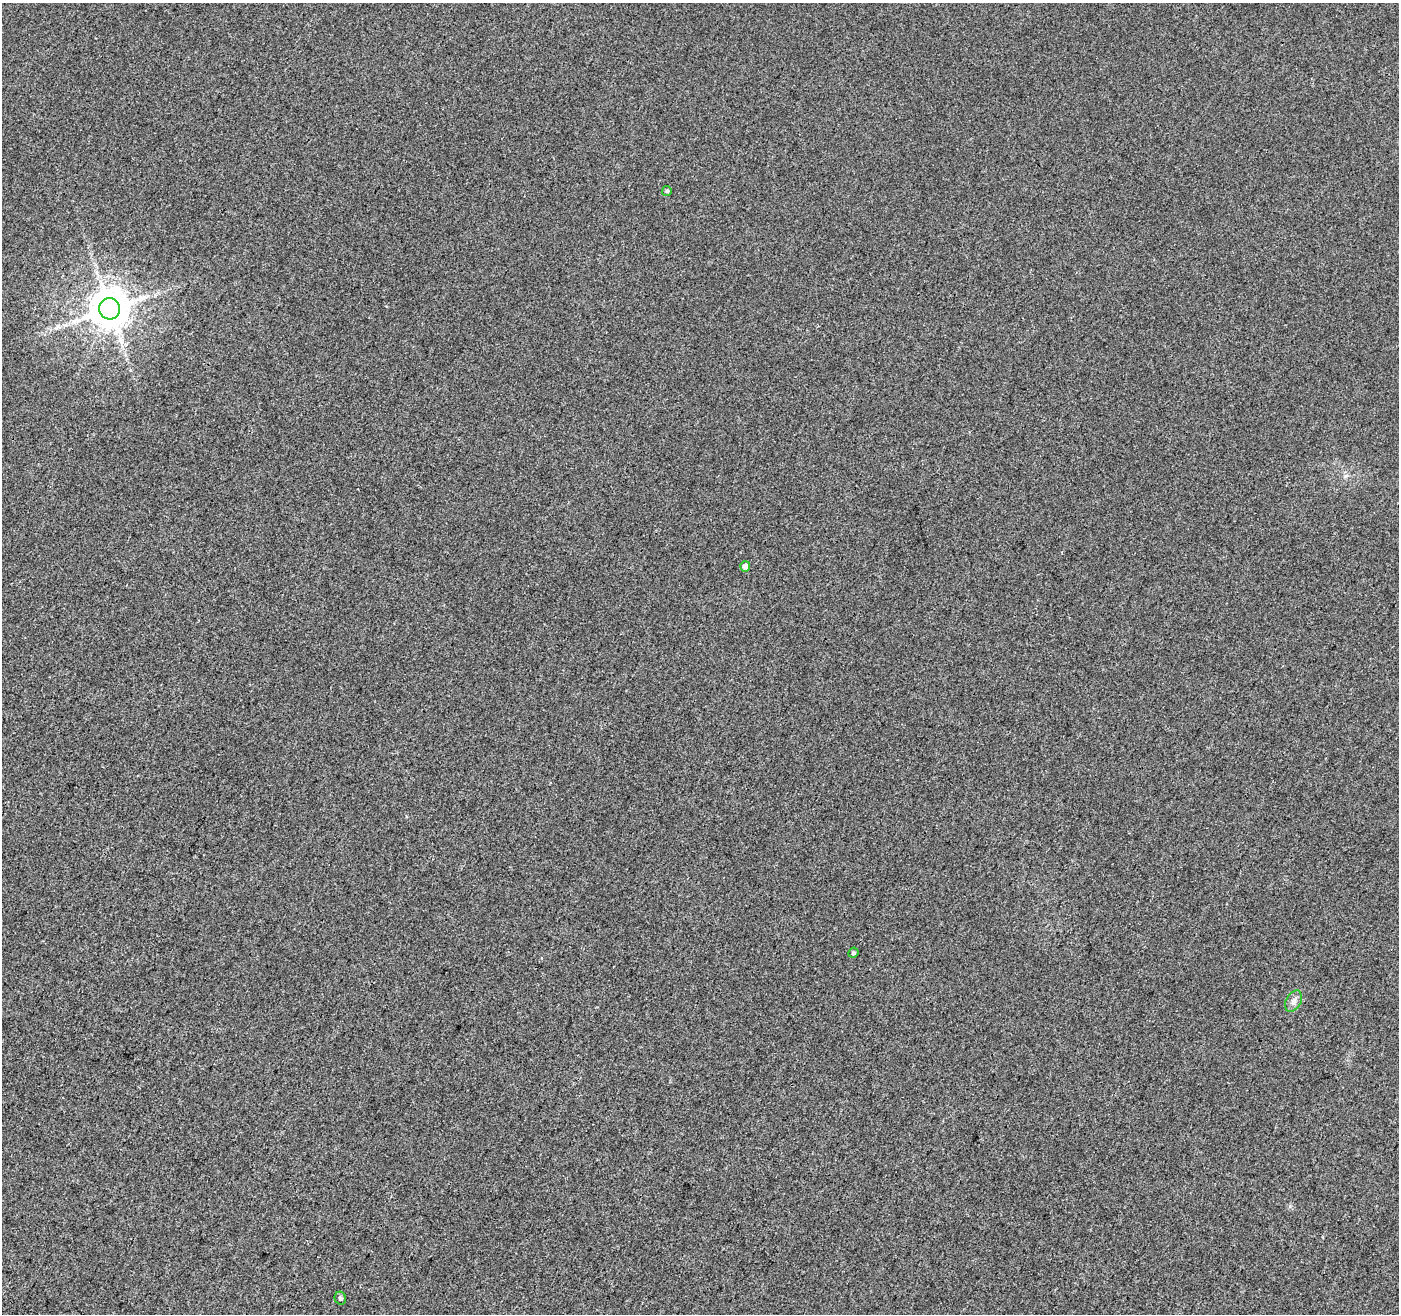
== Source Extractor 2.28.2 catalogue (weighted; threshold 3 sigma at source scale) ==
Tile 7 of 4 x 4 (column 3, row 2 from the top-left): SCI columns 2849-4245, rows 2949-4260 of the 5757 x 5879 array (HDU 1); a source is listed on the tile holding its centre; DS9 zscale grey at full resolution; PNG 1401 x 1316 px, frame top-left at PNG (2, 3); each listed source drawn as its Kron ellipse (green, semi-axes under 4 px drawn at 4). Shown black and unused: <1% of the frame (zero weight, under 3 of 4 exposures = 5% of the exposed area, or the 3 px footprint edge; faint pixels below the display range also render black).
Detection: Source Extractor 2.28.2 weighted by HDU 2 'WHT'; one run over the whole footprint, this tile lists its part. Background 0.00121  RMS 0.0037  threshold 0.0168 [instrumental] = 3 sigma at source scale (4.5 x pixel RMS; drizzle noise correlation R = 1.50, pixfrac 1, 0.0396/0.0396 arcsec/px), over >= 5 px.
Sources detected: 6; all 6 listed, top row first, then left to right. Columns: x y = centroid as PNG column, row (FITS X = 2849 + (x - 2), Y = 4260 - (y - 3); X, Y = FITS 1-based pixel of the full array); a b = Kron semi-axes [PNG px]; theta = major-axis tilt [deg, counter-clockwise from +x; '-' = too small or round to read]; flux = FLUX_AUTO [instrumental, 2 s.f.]
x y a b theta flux
667 191 5 4 - 0.62
109 309 10 10 - 1200
745 566 5 5 - 2.2
853 953 5 4 - 0.55
1293 1001 11 7 59 1.7
340 1298 6 5 - 0.81